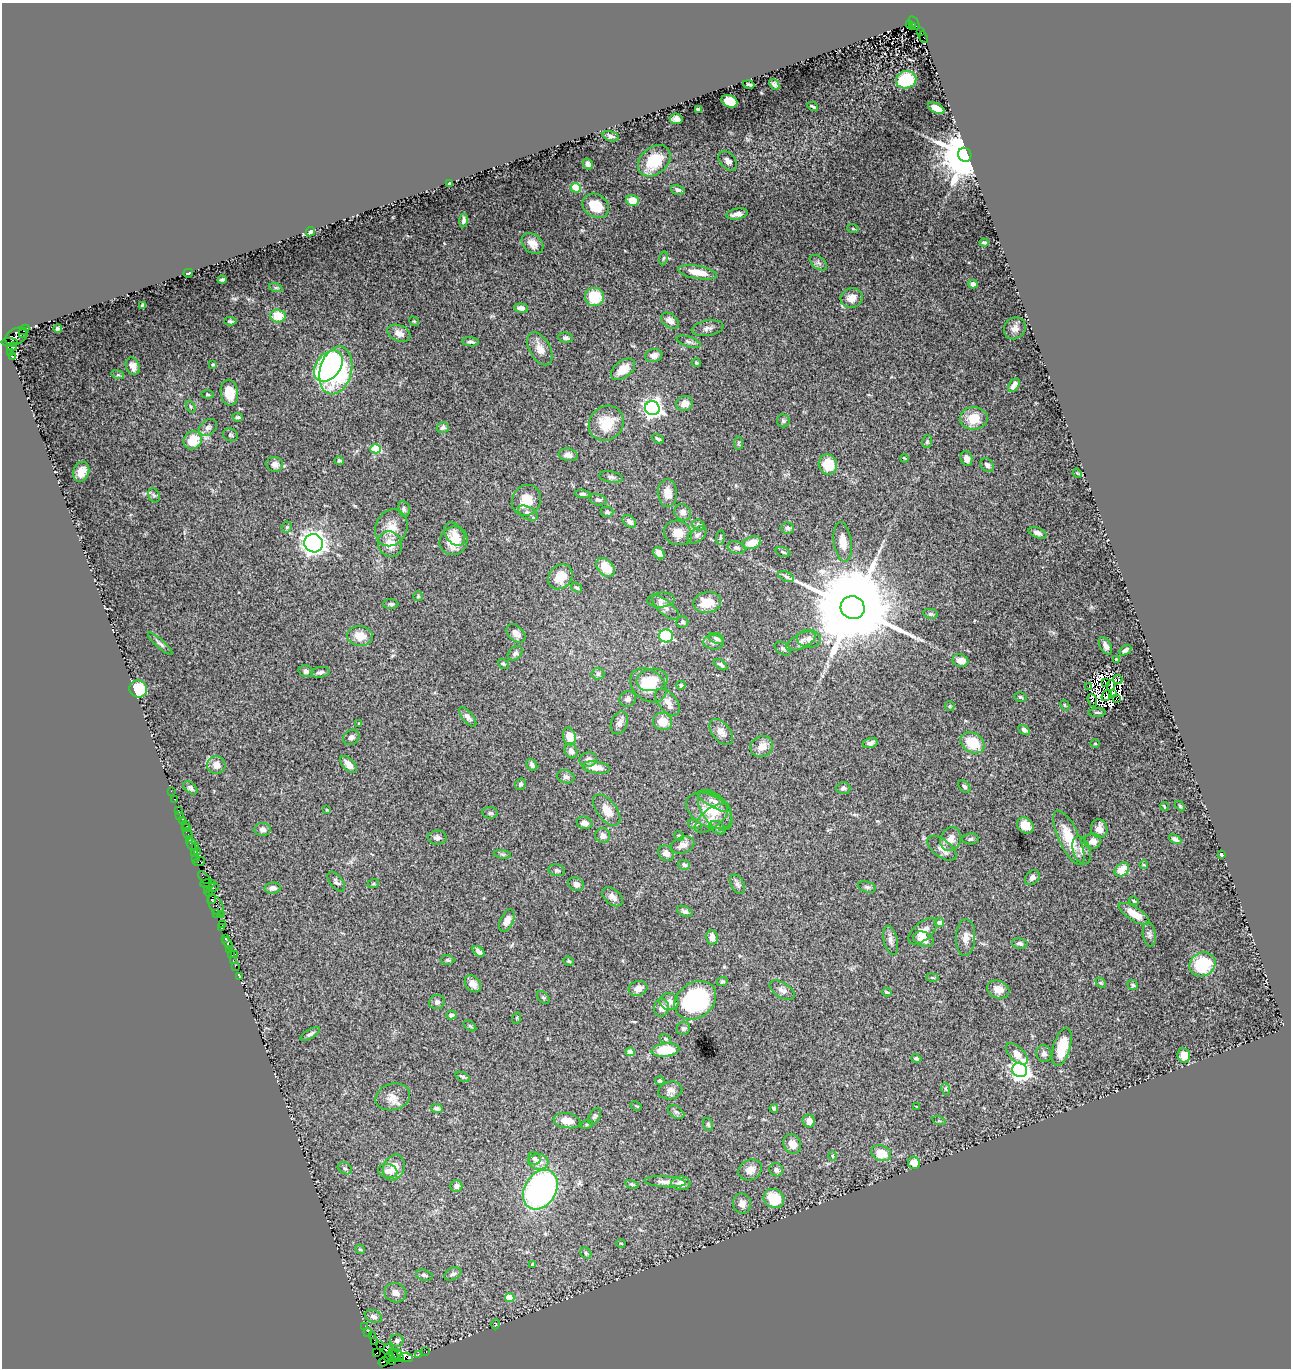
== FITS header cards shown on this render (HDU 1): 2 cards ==
NAXIS1  =                 1289
NAXIS2  =                 1366

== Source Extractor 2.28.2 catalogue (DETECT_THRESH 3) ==
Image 1289 x 1366 px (HDU 1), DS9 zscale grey, 1 PNG px = 1 image px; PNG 1293 x 1370 px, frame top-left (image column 1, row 1366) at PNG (2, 3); each listed source drawn as its Kron ellipse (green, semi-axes under 4 px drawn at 4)
Background 1.62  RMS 0.035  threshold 0.104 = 3 sigma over >= 5 px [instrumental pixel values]
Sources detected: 383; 10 with non-positive FLUX_AUTO (blend fragments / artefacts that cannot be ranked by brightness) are neither listed nor drawn; the other 373 listed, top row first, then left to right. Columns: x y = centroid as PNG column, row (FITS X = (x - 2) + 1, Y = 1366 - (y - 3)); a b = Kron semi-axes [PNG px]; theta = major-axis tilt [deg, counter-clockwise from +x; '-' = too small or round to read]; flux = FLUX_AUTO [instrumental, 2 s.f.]
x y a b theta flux
914 23 7 3 -57 1100
909 24 2 2 - 130
913 27 4 3 - 140
921 31 4 3 - 240
923 37 6 2 -70 160
906 80 10 8 10 92
749 84 6 3 -13 4.9
774 84 6 4 -50 5.9
729 101 8 6 -21 58
813 106 6 2 -29 3.8
936 108 9 4 -26 26
698 110 4 3 - 8.8
676 119 6 5 - 8.6
611 136 8 5 -16 7.1
965 155 7 6 - 19000
654 161 18 13 41 73
728 161 11 7 -48 10
588 164 6 5 - 6.6
449 183 4 3 - 4
576 188 5 5 - 60
678 190 7 5 -16 7
632 201 6 5 - 35
596 206 14 11 -36 56
737 214 11 5 12 13
463 221 7 4 83 6.3
853 229 6 3 -20 2.6
310 232 5 4 - 7.7
533 243 12 9 -41 20
984 243 4 3 - 4.2
663 258 7 3 80 2.6
818 263 10 6 -38 8
698 272 19 6 -10 41
188 273 5 2 - 3.3
222 280 4 3 - 3.9
973 284 4 4 - 8.4
276 288 7 4 -18 3.7
594 297 9 9 - 75
852 298 11 9 16 21
142 306 4 3 - 2.7
521 308 7 4 -6 9.5
278 316 7 6 - 42
230 321 6 3 0 3.5
414 321 5 4 - 2.2
670 321 10 6 -40 15
58 328 4 3 - 3.4
708 328 16 7 10 11
1015 328 11 10 - 13
24 330 6 4 44 330
22 333 3 2 - 180
399 333 12 8 -22 16
16 336 12 8 28 1200
566 338 7 5 -6 6.1
10 342 8 3 -3 320
471 342 8 4 -6 6.5
689 342 12 5 -18 6.7
12 347 5 3 - 440
540 349 18 10 -61 26
10 353 3 3 - 47
12 356 4 3 - 270
654 356 8 6 12 13
696 363 5 4 - 3.6
213 365 4 3 - 4.5
133 366 9 6 -69 14
328 366 17 12 51 330
623 369 14 8 38 33
336 370 24 15 75 420
118 375 6 4 -16 3.6
1014 385 7 4 55 10
229 393 13 8 -82 44
207 394 6 4 -7 3.1
684 403 8 7 - 20
191 407 6 4 -60 3.3
652 408 7 7 - 930
238 417 5 3 - 4
974 418 14 11 3 47
783 421 6 6 - 4.6
606 423 18 16 47 62
443 427 6 5 - 6.4
208 428 10 7 40 8.5
231 435 7 6 - 5.2
658 439 6 3 -29 3.9
193 440 10 8 39 56
927 442 6 5 - 3.8
738 443 7 4 88 3.9
375 449 5 4 - 96
568 455 9 6 -10 12
904 458 4 3 - 1.9
966 458 7 6 - 11
339 461 5 4 - 4.3
275 464 8 7 - 15
828 464 10 9 - 55
987 465 7 6 - 8.6
81 472 10 8 69 22
1077 473 5 3 - 2
611 477 12 5 -10 7.4
668 493 14 9 -86 25
583 494 8 4 -4 5.1
154 495 7 5 -66 5.3
526 500 16 14 60 40
598 500 8 5 -14 6.6
404 509 8 5 -81 5.2
607 512 6 5 - 4.7
683 512 9 8 - 11
528 513 11 6 -29 10
629 521 7 5 -40 12
698 525 6 5 - 11
287 527 5 5 - 3.7
391 528 19 15 67 37
787 528 7 5 -7 8.4
678 533 14 12 -19 24
1038 533 9 5 -19 8.9
455 534 13 8 -56 18
697 535 11 6 39 8.2
720 537 7 3 83 3.3
453 541 15 13 51 48
843 542 20 9 -82 27
314 543 9 9 - 1500
752 543 9 6 16 35
390 544 13 11 -66 34
736 548 9 6 -16 7.3
783 552 8 4 -18 4.2
659 553 7 5 -51 20
605 567 11 7 -47 46
786 576 8 4 -24 5
560 577 13 11 49 37
577 588 6 3 -35 3.8
418 596 5 5 - 2.6
661 600 13 7 5 10
707 602 14 10 12 45
391 604 7 5 -2 5.6
665 608 17 7 -41 13
853 608 12 11 - 56000
930 614 7 5 -8 5.4
682 622 6 6 - 4.9
516 633 11 7 -42 11
360 636 13 10 -7 32
666 636 7 6 - 160
716 638 8 5 -22 7.3
809 639 12 9 -4 13
801 641 16 7 28 13
714 642 10 7 -2 9.4
160 644 16 4 -42 6.9
1105 646 9 5 -62 9.4
783 649 9 6 -32 5.6
1125 650 7 4 34 7.2
515 653 8 6 40 6.4
1116 659 3 3 - 2.4
960 661 8 6 -13 20
503 664 6 4 -38 3.6
721 665 7 3 -35 5.4
306 671 7 5 -15 7.6
320 672 9 5 9 7
598 674 6 5 - 5.9
1118 679 5 3 - 140
652 680 16 11 10 29
1105 683 3 2 - 0.82
648 685 20 15 -39 63
681 685 4 4 - 4.7
1089 686 3 2 - 2
1111 686 6 2 77 0.66
138 689 9 8 - 76
1112 693 3 2 - 2.5
1107 695 6 4 51 3.1
1020 697 6 4 -14 3.6
1116 698 2 2 - 0.35
628 699 8 7 - 8.4
1092 701 7 2 -72 0.83
668 702 16 9 -52 18
1065 705 5 4 - 2.4
950 706 5 5 - 2.8
1097 712 8 3 0 3.6
468 717 12 5 -51 9.2
662 721 9 8 - 33
359 723 4 3 - 1.9
619 723 12 8 68 11
1024 730 6 4 -35 6.2
721 732 15 9 -51 16
569 736 9 6 -76 35
351 737 8 7 - 8.8
870 743 7 4 15 6.9
972 743 13 9 -30 62
1095 744 4 3 - 1.8
762 746 11 10 - 27
571 751 8 6 -66 8.9
588 759 9 7 13 10
348 764 10 5 -45 22
216 765 9 9 - 19
532 765 6 5 - 6.6
596 767 14 6 -6 24
566 777 9 6 -15 6.9
520 784 6 5 - 4.6
964 787 7 5 -48 5.5
190 788 8 5 -40 5.9
843 788 7 6 - 7.6
171 791 2 2 - 14
174 799 3 2 - 25
714 801 18 6 -29 13
1164 806 4 2 - 2.3
1180 806 6 3 -46 3.2
178 810 3 2 - 85
327 810 4 4 - 2.9
607 810 18 9 -52 33
715 810 23 13 -54 40
709 811 25 15 -29 51
490 813 8 6 -8 5.9
180 815 2 2 - 21
711 818 20 9 38 24
182 820 4 3 - 220
584 823 8 6 -14 12
186 824 3 2 - 25
695 824 7 4 -20 3.9
1025 825 9 7 -42 25
186 828 4 2 - 47
718 828 9 5 -32 7.2
262 829 8 6 -3 11
1099 829 9 8 - 18
188 834 5 3 - 110
603 836 7 7 - 9.2
679 836 5 3 - 2.6
437 838 9 7 3 8.3
1069 838 29 10 -65 69
189 839 2 2 - 59
951 839 12 10 66 20
971 839 8 5 2 5.3
1175 839 7 4 -26 7.2
1093 841 8 7 - 17
191 844 6 4 -70 290
683 845 12 8 20 13
195 847 3 2 - 73
942 848 17 8 -37 18
1081 850 14 8 -71 16
197 851 2 2 - 62
666 853 8 7 - 12
194 854 3 2 - 90
503 854 8 4 -9 4.5
1222 854 3 3 - 11
196 859 3 2 - 73
199 861 6 2 22 120
684 865 6 5 - 8.8
1144 865 4 2 - 1.8
557 870 8 6 -9 5.3
1122 870 8 6 40 35
1032 877 8 6 44 8.9
204 878 7 4 -46 250
336 882 11 6 -52 6.6
208 884 7 4 3 200
373 884 6 4 19 2.5
576 884 8 6 -23 8.6
737 884 10 6 -63 7.6
213 887 5 3 - 240
867 887 9 5 -15 4.9
273 888 8 5 5 12
208 889 4 3 - 130
209 893 4 2 - 250
612 897 12 7 -41 13
212 899 5 3 - 160
1134 901 5 3 - 4.3
216 905 11 6 -62 720
685 911 8 5 -24 6.2
217 914 4 3 - 81
1134 914 18 7 -32 37
221 915 2 2 - 29
507 920 12 6 64 15
939 922 5 4 - 15
222 924 3 2 - 40
221 928 3 2 - 90
923 931 17 9 41 22
1149 934 12 6 -82 8.7
712 937 7 6 - 16
966 937 18 9 88 20
226 939 3 3 - 69
923 939 10 7 -24 20
891 940 15 7 -77 11
228 943 7 3 -61 200
1020 943 8 5 -12 6.3
230 950 4 3 - 180
479 952 7 3 -40 7.4
231 954 2 2 - 79
235 954 3 2 - 78
233 960 3 2 - 68
447 960 7 5 -1 3.9
569 961 5 4 - 2.6
1202 964 13 11 28 97
235 966 2 2 - 53
239 977 3 2 - 36
932 978 6 3 -9 2.5
722 982 5 4 - 3.3
1101 983 6 4 -43 3.6
473 984 9 7 -50 15
1133 985 5 5 - 4.2
638 988 9 7 19 15
998 989 11 8 -22 22
782 990 14 7 -31 11
887 992 4 2 - 3
543 998 7 5 -47 4.4
695 1000 22 17 35 300
437 1002 8 7 - 7.5
669 1002 9 8 - 16
662 1008 9 7 82 16
451 1015 5 4 - 7.4
517 1018 5 3 - 2
470 1026 7 4 -36 2.9
683 1028 7 6 - 5.3
310 1034 11 4 30 6.8
666 1039 6 4 -29 3.6
1062 1047 20 8 74 72
665 1050 14 6 5 80
630 1052 4 4 - 26
1017 1054 13 7 -44 21
1044 1054 8 7 - 8.8
1184 1055 7 6 - 25
916 1058 5 4 - 3.9
1020 1070 7 7 - 1100
462 1077 7 4 -23 4.2
659 1081 5 4 - 3.9
946 1089 6 3 -70 3.1
670 1090 12 8 11 13
393 1097 18 13 15 25
636 1106 6 3 -23 2.4
916 1106 4 3 - 2
774 1108 4 3 - 4.3
437 1109 6 4 -21 6.1
676 1112 9 5 -31 6.7
595 1116 9 5 61 4.9
567 1121 13 7 -9 27
809 1121 6 6 - 16
939 1121 7 4 -18 2.8
587 1124 6 4 19 3.3
708 1124 6 5 - 3.8
792 1144 10 8 -62 18
881 1153 10 7 -20 42
832 1156 5 3 - 2.1
534 1158 6 6 - 7.9
538 1162 10 7 -4 19
914 1163 6 6 - 30
345 1168 7 5 -28 5.1
394 1168 13 10 66 28
750 1170 12 10 29 20
776 1170 7 6 - 10
388 1171 10 7 -9 14
665 1182 21 5 -4 12
681 1183 9 7 0 19
632 1184 7 4 -14 3.7
456 1186 6 5 - 9.4
540 1190 21 15 59 600
774 1198 10 9 - 78
742 1203 10 9 - 18
621 1243 4 3 - 1.9
360 1249 5 4 - 3.5
586 1253 6 5 - 4.2
533 1264 4 3 - 6.8
453 1274 9 6 26 7.8
424 1275 8 5 -16 7
395 1293 11 9 -19 16
510 1297 5 4 - 40
373 1316 9 6 -22 8.8
496 1324 5 3 - 1.9
365 1327 3 2 - 21
368 1332 4 2 - 79
372 1336 2 2 - 21
397 1341 6 6 - 8.8
374 1342 4 2 - 90
381 1346 2 2 - 45
388 1349 5 5 - 410
426 1352 3 2 - 50
377 1353 3 3 - 140
394 1355 7 4 -60 470
398 1355 7 3 -52 1000
418 1355 2 2 - 26
389 1357 6 3 75 2000
407 1357 7 4 -15 250
384 1362 6 4 38 350
393 1362 2 2 - 12
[10 non-positive-flux detections neither listed nor drawn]